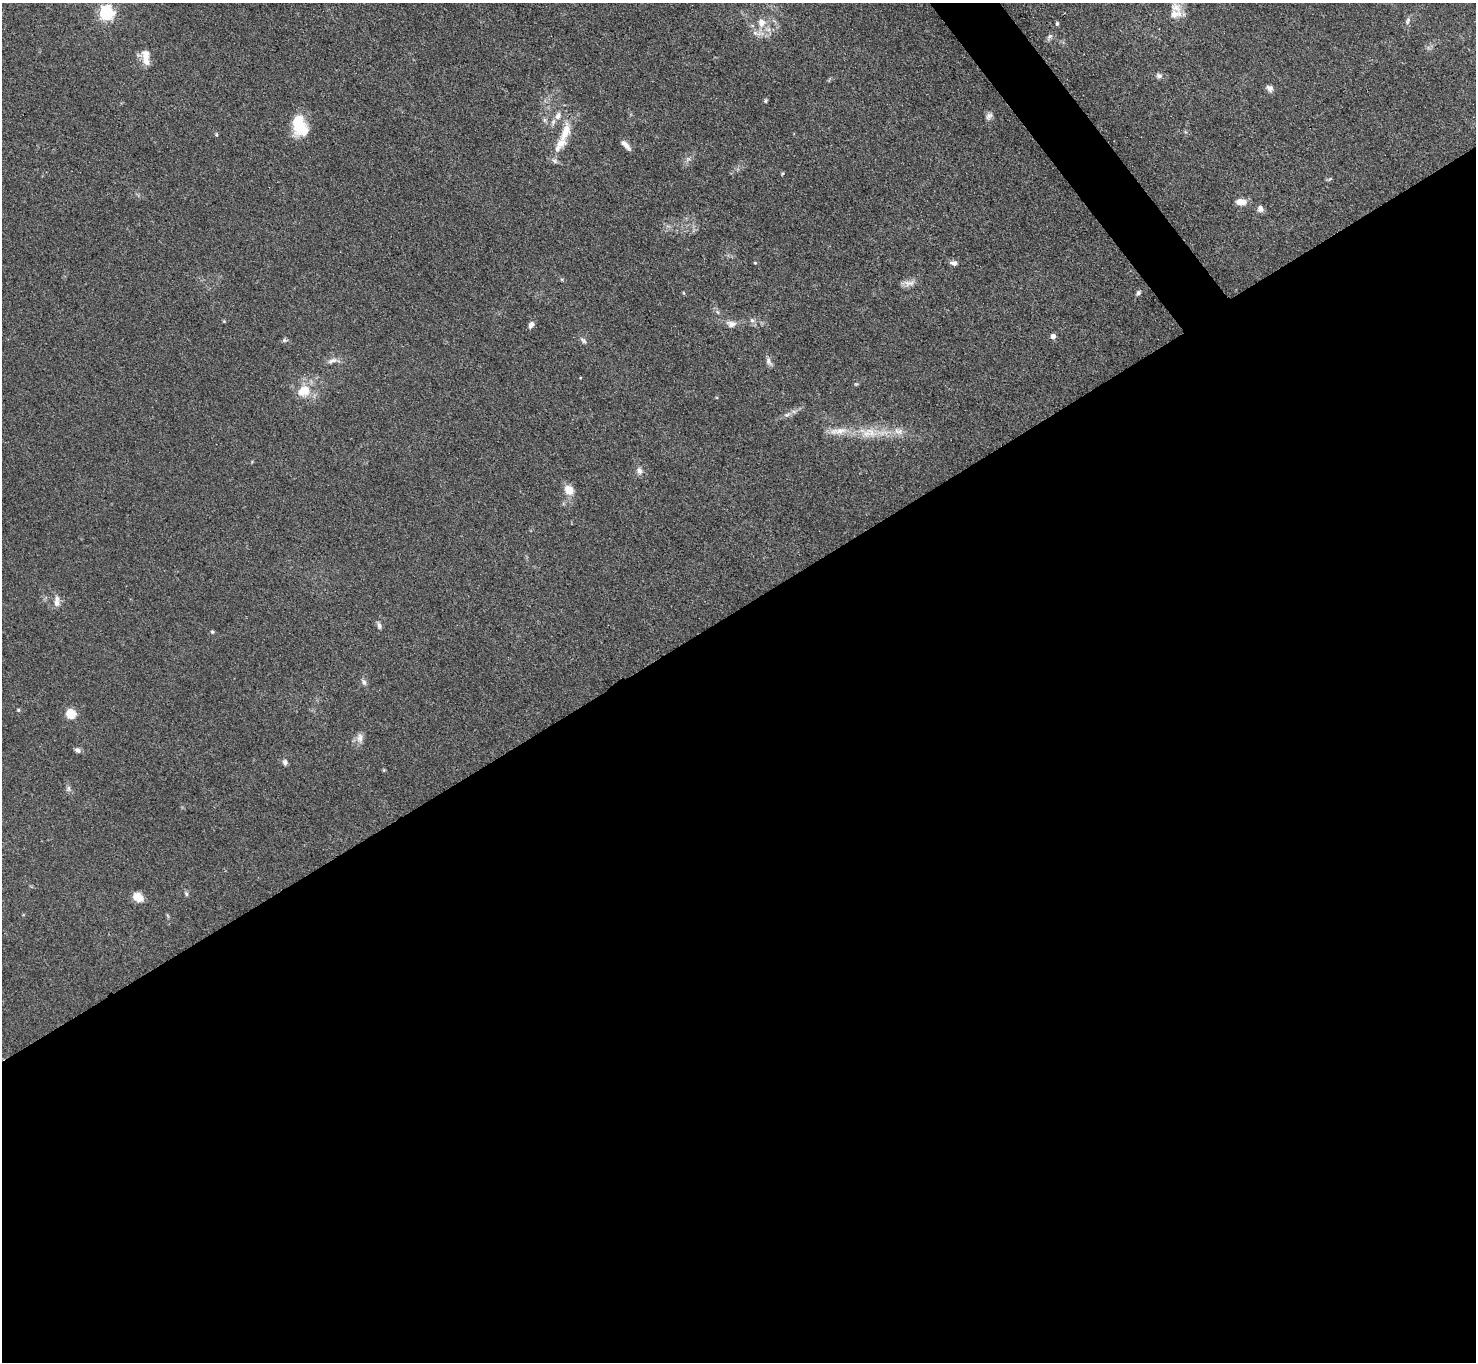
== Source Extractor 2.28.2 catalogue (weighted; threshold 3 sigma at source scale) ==
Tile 15 of 4 x 4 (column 3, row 4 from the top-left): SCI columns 2949-4422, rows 298-1657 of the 5898 x 5892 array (HDU 1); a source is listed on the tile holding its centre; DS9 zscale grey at full resolution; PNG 1478 x 1364 px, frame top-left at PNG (2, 3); no overlay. Shown black and unused: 57% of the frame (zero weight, under 3 of 4 exposures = <1% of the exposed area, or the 3 px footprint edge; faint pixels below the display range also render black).
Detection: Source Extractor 2.28.2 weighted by HDU 2 'WHT'; one run over the whole footprint, this tile lists its part. Background 0.0607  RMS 0.0053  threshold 0.0238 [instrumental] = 3 sigma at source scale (4.5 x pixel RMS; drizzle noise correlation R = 1.50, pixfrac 1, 0.05/0.05 arcsec/px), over >= 5 px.
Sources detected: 60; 2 inside a brighter listed object's ellipse — not listed separately; the other 58 listed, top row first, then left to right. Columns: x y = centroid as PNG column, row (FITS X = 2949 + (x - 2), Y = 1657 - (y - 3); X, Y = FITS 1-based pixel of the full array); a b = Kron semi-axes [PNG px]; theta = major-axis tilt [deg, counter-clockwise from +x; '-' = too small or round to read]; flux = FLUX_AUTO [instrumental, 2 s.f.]
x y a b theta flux
106 13 6 6 - 130
1175 14 18 13 19 7.4
1408 21 11 6 72 1.7
761 23 11 9 -89 5.3
1057 23 5 4 - 0.84
1049 36 9 6 40 1.5
145 57 18 10 -77 6.8
1159 76 8 7 - 1.7
1270 88 9 7 -52 2.2
766 101 5 4 - 0.74
558 116 11 7 62 3
989 116 11 8 59 2.1
544 120 7 4 -89 1.1
300 126 23 15 -73 18
565 132 26 10 70 11
216 134 5 3 - 0.58
626 145 14 5 -48 3.1
688 159 7 6 - 1.5
1330 179 7 4 37 0.66
1241 202 12 7 -1 4.8
1260 209 7 6 - 2.7
755 263 4 4 - 0.51
954 263 10 6 -7 1.9
562 279 5 3 - 0.59
909 283 19 8 5 3.3
684 293 5 3 - 0.47
1138 293 7 5 57 1.3
752 320 7 6 - 1.5
224 321 5 4 - 0.48
731 324 15 9 -6 3.7
531 325 8 5 59 2.3
1053 336 5 5 - 3
285 340 8 5 3 1.1
583 340 10 6 -42 1.6
332 361 14 6 21 2.7
769 361 13 6 -62 2.1
580 378 4 3 - 0.36
856 384 5 4 - 0.61
304 391 15 11 26 11
787 415 10 6 20 2
838 431 30 9 7 8.1
898 431 15 9 -12 4.7
867 433 17 12 13 8
639 470 10 8 -59 2.4
569 490 8 7 - 9.2
57 601 17 7 -87 3.3
379 625 9 5 -73 1.6
212 632 5 4 - 0.79
364 682 9 7 -56 1.8
18 710 5 4 - 0.6
71 714 5 5 - 32
360 738 14 9 87 3.3
77 750 7 6 - 1.7
285 762 8 7 - 1.5
68 788 8 6 89 1.5
186 894 7 5 -64 1
138 897 12 9 -33 5.7
168 916 6 4 -70 0.65